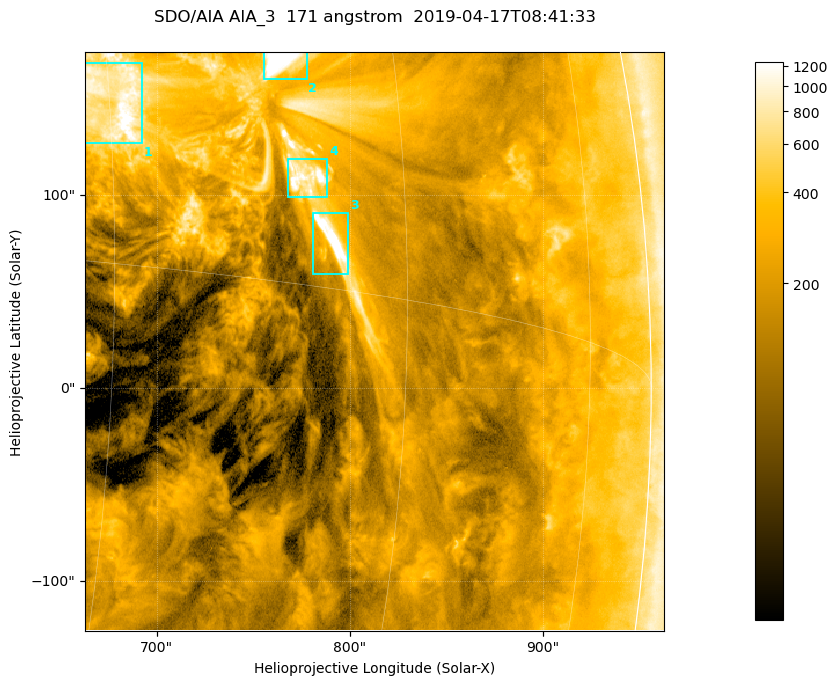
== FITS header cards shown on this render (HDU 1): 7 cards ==
TELESCOP= 'SDO/AIA '           / For AIA: SDO/AIA
INSTRUME= 'AIA_3   '           / For AIA: AIA_ATA1, AIA_ATA2, AIA_ATA3 or AIA_AT
WAVELNTH=                  171 / [angstrom] Wavelength
WAVEUNIT= 'angstrom'           / Wavelength unit: angstrom
DATE-OBS= '2019-04-17T08:41:33.346' / [ISO] Date when observation started; ISO 8
CTYPE1  = 'HPLN-TAN'           / CTYPE1; Typically HPLN
CTYPE2  = 'HPLT-TAN'           / CTYPE2; Typically HPLT

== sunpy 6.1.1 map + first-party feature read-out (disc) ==
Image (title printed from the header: SDO/AIA AIA_3  171 angstrom  2019-04-17T08:41:33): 500 x 500 px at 0.599 arcsec/px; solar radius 956 arcsec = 1595 px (partial field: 3.0% of the solar disc is inside the frame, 96% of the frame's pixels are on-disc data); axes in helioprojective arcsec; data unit not stated in the header (colour bar unlabelled)
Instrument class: DISC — disc imager (sunpy class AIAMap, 171 A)
Bright regions (active regions / flare kernels): reference = the on-disc median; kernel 5 px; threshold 5 sigma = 574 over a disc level ~194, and >= 1.15x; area >= 250 px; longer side >= 6 px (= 3.6 arcsec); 4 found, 4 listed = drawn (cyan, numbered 1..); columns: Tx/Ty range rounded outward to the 2 arcsec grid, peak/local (2 s.f.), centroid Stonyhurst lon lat
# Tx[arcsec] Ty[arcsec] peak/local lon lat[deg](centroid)
1 662..694 126..168 8.8 +45 +5
2 754..778 160..174 14 +53 +7
3 780..800 58..92 11 +56 +2
4 768..788 98..120 8.2 +54 +3
Off-limb structures (1.02-1.3 R_sun): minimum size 125 px: none found